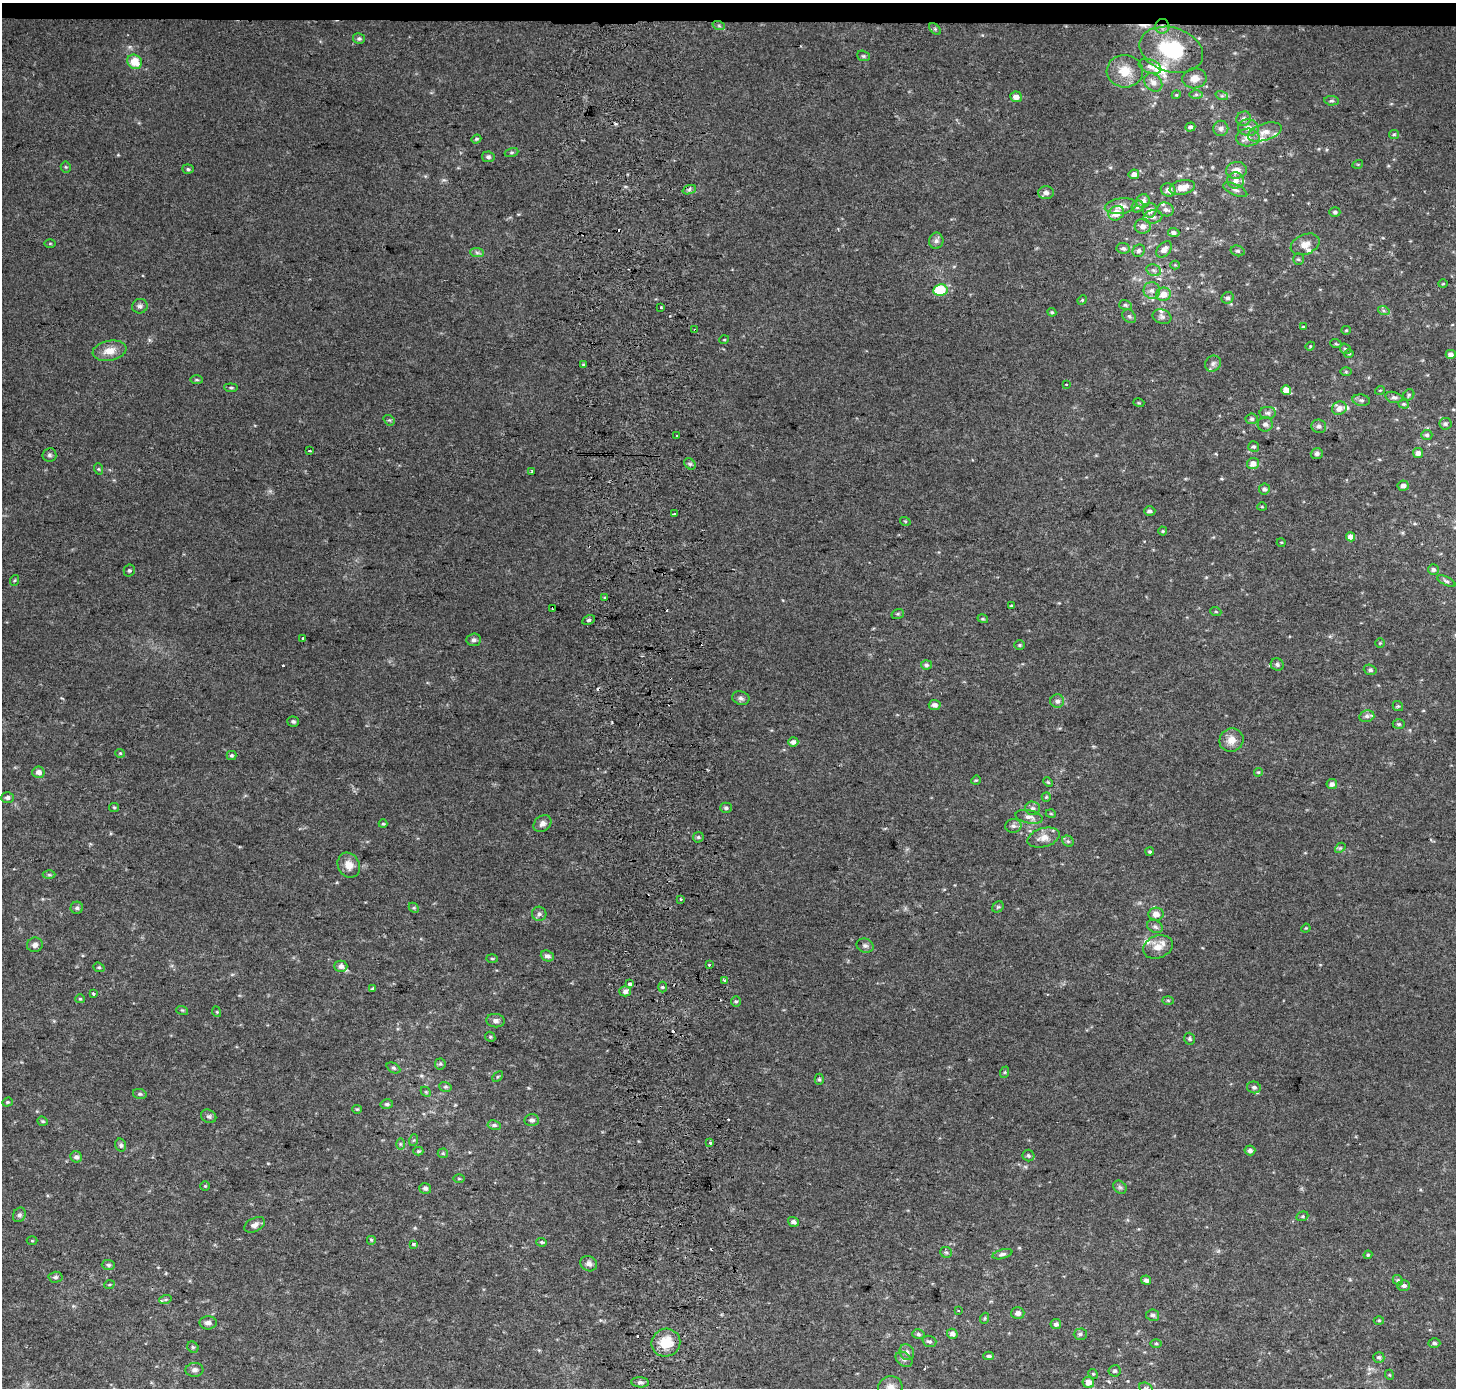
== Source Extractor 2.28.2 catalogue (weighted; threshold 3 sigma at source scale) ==
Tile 2 of 3 x 3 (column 2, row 1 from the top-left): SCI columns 1530-2983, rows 2774-4159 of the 4511 x 4167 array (HDU 1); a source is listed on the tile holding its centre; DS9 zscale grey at full resolution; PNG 1458 x 1390 px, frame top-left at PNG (2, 3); each listed source drawn as its Kron ellipse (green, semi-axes under 4 px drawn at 4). Shown black and unused: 1% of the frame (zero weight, under 2 of 3 exposures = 2% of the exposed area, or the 3 px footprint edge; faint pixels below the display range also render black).
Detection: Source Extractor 2.28.2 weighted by HDU 2 'WHT'; one run over the whole footprint, this tile lists its part. Background 0.0707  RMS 0.013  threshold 0.058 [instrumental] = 3 sigma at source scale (4.5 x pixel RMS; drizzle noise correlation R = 1.50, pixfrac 1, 0.0396/0.0396 arcsec/px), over >= 5 px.
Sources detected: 299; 12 cosmic-ray / hot-pixel residue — neither listed nor drawn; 10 inside a brighter listed object's ellipse — not listed separately; the other 277 listed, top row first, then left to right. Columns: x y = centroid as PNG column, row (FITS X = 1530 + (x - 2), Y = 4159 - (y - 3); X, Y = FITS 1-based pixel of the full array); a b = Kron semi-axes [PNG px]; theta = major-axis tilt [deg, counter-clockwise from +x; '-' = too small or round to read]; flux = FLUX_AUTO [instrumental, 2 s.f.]
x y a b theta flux
719 26 6 4 -19 1.8
1162 26 7 7 - 5.1
935 29 7 4 -45 1.9
359 39 6 5 - 2.7
1171 50 32 22 -17 73
863 56 6 5 - 2.3
135 62 8 7 - 23
1150 66 12 7 -21 5.2
1125 71 18 16 -4 23
1194 78 12 10 7 10
1153 82 10 8 -46 7.1
1196 94 6 4 1 2.3
1176 95 4 3 - 1.1
1222 96 6 4 -17 2.2
1016 97 6 5 - 8.4
1332 101 7 4 -5 2.5
1244 119 7 7 - 4.1
1190 127 5 4 - 3
1221 128 8 7 - 4.1
1248 128 10 8 -5 8.6
1265 132 17 8 18 12
1394 134 5 4 - 1.7
1248 138 11 9 3 8.5
476 139 5 4 - 1.8
511 152 7 3 19 1.7
488 157 6 5 - 3.2
1358 164 5 3 - 1.1
66 167 5 5 - 1.6
188 169 5 4 - 2
1236 170 10 8 9 11
1134 174 5 5 - 5.8
1236 180 8 8 - 8.6
1182 187 13 7 13 15
689 190 7 4 20 2.9
1168 190 7 6 - 7.7
1235 190 13 5 -24 4.4
1046 193 7 6 - 5.4
1143 201 7 6 - 6.3
1121 206 16 7 8 9.2
1138 206 6 5 - 3.4
1166 209 8 6 -24 4.9
1150 210 7 7 - 6.5
1335 212 5 5 - 2.7
1116 213 8 7 - 16
1153 217 9 6 9 5.1
1143 226 8 7 - 6.4
1174 233 6 4 -2 4.1
936 241 8 7 - 4.7
50 244 5 3 - 1.2
1305 244 15 10 23 12
1123 248 7 5 -9 3.3
1164 249 9 6 48 7.3
1139 251 6 6 - 3.6
1238 251 7 5 -15 2.6
477 253 7 4 -2 2.7
1298 259 5 5 - 2
1175 265 4 4 - 1.3
1154 270 7 5 -20 3.8
1443 284 5 3 - 1.1
940 290 7 6 - 41
1152 290 8 8 - 5.9
1163 294 7 6 - 14
1228 298 6 5 - 3.6
1082 300 5 4 - 1.5
1125 305 6 5 - 2.4
140 306 8 7 - 3.7
660 307 3 3 - 4.7
1384 311 6 4 -19 2.2
1052 312 4 4 - 1.5
1129 316 8 6 -44 3.1
1162 317 9 7 -21 4.6
1303 326 4 2 - 1
695 330 3 3 - 3.3
1346 330 5 4 - 1.4
724 340 5 3 - 1.1
1336 344 6 3 -18 1.2
1310 346 5 4 - 1.3
1345 349 6 5 - 2.2
109 351 17 10 10 15
1349 354 5 4 - 1.5
1451 354 5 4 - 5.3
1213 364 8 7 - 4.4
583 365 3 3 - 2.8
1346 372 6 4 0 1.5
197 380 6 3 -1 1.6
1066 384 3 3 - 2.5
231 388 7 4 -6 2
1286 390 5 5 - 15
1380 390 5 3 - 1.1
1409 395 6 5 - 1.8
1394 397 9 5 -16 3.4
1361 400 9 5 -9 3.3
1139 403 5 3 - 1.2
1404 404 5 4 - 1.8
1339 408 7 6 - 7.5
1268 413 8 6 0 4.1
1252 419 6 5 - 2.7
389 420 6 4 -39 1.7
1265 424 7 7 - 4.9
1445 424 6 6 - 2.9
1319 426 7 6 - 4.2
1427 435 5 5 - 2.7
676 436 3 3 - 7.3
1254 447 5 5 - 2.4
310 451 3 3 - 2.7
1418 453 5 5 - 6.2
1317 454 6 5 - 3.2
49 455 7 7 - 2.8
690 464 6 5 - 2.3
1253 464 6 5 - 8.7
99 469 6 3 -70 1.6
532 472 3 2 - 2.3
1403 486 5 5 - 4.6
1264 489 5 5 - 3.7
1262 507 5 3 - 1.1
1150 511 6 4 1 3.6
674 514 4 3 - 5
905 521 5 3 - 1.3
1163 531 4 4 - 1.4
1351 537 4 4 - 7.3
1281 542 4 3 - 1.1
1433 569 5 5 - 3.2
129 570 6 5 - 2.2
15 580 5 3 - 1.2
1446 581 10 4 -25 2.8
605 598 3 3 - 3.9
1011 606 4 2 - 1.1
552 609 3 3 - 2.5
1216 612 5 3 - 1.3
898 614 6 5 - 2
983 619 5 3 - 1.4
588 620 7 4 25 2.5
303 638 3 3 - 3.9
474 640 7 6 - 4.1
1380 643 4 4 - 1.3
1019 645 5 4 - 1.7
1277 664 6 6 - 3.3
926 665 5 4 - 2.7
1370 670 6 5 - 2.9
741 698 9 6 -20 4.1
1057 701 7 6 - 4.5
935 705 6 5 - 5.1
1398 706 5 5 - 1.9
1367 716 8 6 13 3.8
293 721 6 5 - 2.7
1399 724 6 5 - 2
1231 740 12 11 - 12
793 742 5 5 - 4.9
120 753 5 4 - 1.4
231 755 5 4 - 2.2
38 772 6 5 - 6
1258 772 4 4 - 1.4
976 780 5 4 - 1.3
1048 782 5 4 - 1.5
1332 784 5 5 - 4.6
7 797 6 5 - 3.8
1046 797 5 4 - 1.5
114 807 5 4 - 1.4
726 808 6 5 - 2.6
1033 808 7 7 - 4
1051 814 5 3 - 1.1
1029 817 14 6 -12 6.9
383 824 4 4 - 1.4
542 824 9 7 37 5.5
1013 826 8 7 - 4.4
698 837 6 5 - 2.1
1043 838 17 9 16 11
1068 841 6 5 - 2.3
1340 848 6 4 42 1.8
1150 852 4 4 - 2
349 865 13 10 -61 13
49 875 6 4 -1 1.8
681 899 3 3 - 1.6
998 907 6 5 - 1.9
77 908 6 6 - 2.9
414 908 6 4 -44 1.8
539 914 7 7 - 3.5
1156 914 7 6 - 8.5
1155 927 8 6 -27 3.4
1306 928 5 3 - 1.2
35 945 8 7 - 4.6
865 946 8 7 - 3.7
1158 947 15 11 20 14
547 956 7 5 -22 5.3
492 958 6 4 -2 1.4
709 965 3 3 - 2.9
341 966 6 5 - 5.5
99 967 6 4 -20 1.8
725 980 3 3 - 6.4
630 984 3 3 - 8.1
662 987 5 3 - 1.5
373 989 3 3 - 2
625 991 5 5 - 5.2
93 994 3 3 - 2.2
80 999 5 4 - 1.4
1168 1000 6 4 -2 1.8
736 1001 5 5 - 1.9
182 1010 6 3 -17 1.4
217 1012 5 3 - 1.2
496 1021 9 6 -7 4.5
490 1037 5 4 - 1.7
1189 1039 6 5 - 2
440 1064 5 5 - 1.9
393 1068 7 5 -26 2.3
1005 1072 6 4 71 1.4
498 1077 6 4 44 1.8
819 1079 6 4 90 2.1
445 1087 6 4 -18 2.1
1254 1087 7 6 - 3.8
426 1092 6 4 -45 1.6
140 1094 7 5 -13 2.4
7 1102 5 4 - 1.6
387 1104 6 5 - 2.3
357 1109 4 4 - 1.3
209 1116 8 6 -31 3.2
532 1120 7 6 - 3.9
43 1121 5 4 - 1.8
494 1125 7 4 -9 2.3
414 1140 6 4 70 1.6
710 1143 3 3 - 4.2
400 1144 6 4 -90 1.6
121 1145 6 5 - 2.8
1250 1150 5 5 - 4.5
418 1151 5 4 - 1.7
443 1153 5 5 - 1.7
1028 1156 6 5 - 2.7
76 1157 6 5 - 3.9
459 1179 5 3 - 1.2
205 1186 4 4 - 1.4
1120 1187 7 6 - 2.7
425 1188 6 5 - 3.8
19 1215 7 6 - 3.2
1302 1216 6 4 21 1.8
793 1222 5 4 - 4.2
255 1225 11 6 26 5.9
371 1240 5 5 - 1.6
32 1241 5 3 - 1.2
542 1242 5 4 - 2.1
413 1244 4 3 - 1.5
946 1252 6 5 - 2.1
1002 1254 10 4 15 3.1
1368 1255 4 4 - 1.4
589 1264 8 7 - 5
108 1265 7 5 -2 2.3
55 1277 7 5 3 2.7
1146 1280 5 4 - 3.8
1398 1280 5 4 - 2.1
109 1285 5 3 - 1.3
1404 1286 6 5 - 3.8
165 1300 6 4 19 2.1
958 1311 3 2 - 1.4
1018 1313 6 6 - 5.4
1153 1315 6 5 - 3
985 1318 5 3 - 1.3
1379 1320 5 3 - 1.2
208 1323 8 6 -1 5.2
1056 1324 5 5 - 3.8
918 1334 6 5 - 2.5
952 1334 5 5 - 5.3
1080 1334 6 5 - 2.8
929 1341 7 5 -19 2.9
666 1343 14 14 - 27
1434 1343 6 4 -2 2.8
1156 1344 5 4 - 1.6
193 1347 6 5 - 2.1
907 1352 8 7 - 4.8
989 1356 5 4 - 2.7
1379 1357 6 5 - 2.7
904 1359 9 6 -36 4
194 1370 9 7 2 4.7
1115 1371 6 5 - 2.7
1093 1374 5 4 - 1.6
1390 1375 5 3 - 1.1
640 1382 9 5 -4 3.3
1088 1382 6 5 - 8.9
890 1387 12 11 - 9.3
1146 1388 7 5 -21 2.6
Overlapping masked pixels (flux is a lower limit): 2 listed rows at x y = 1162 26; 695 330
Isophote crosses this tile's border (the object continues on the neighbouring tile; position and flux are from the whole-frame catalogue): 2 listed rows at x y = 890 1387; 1146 1388